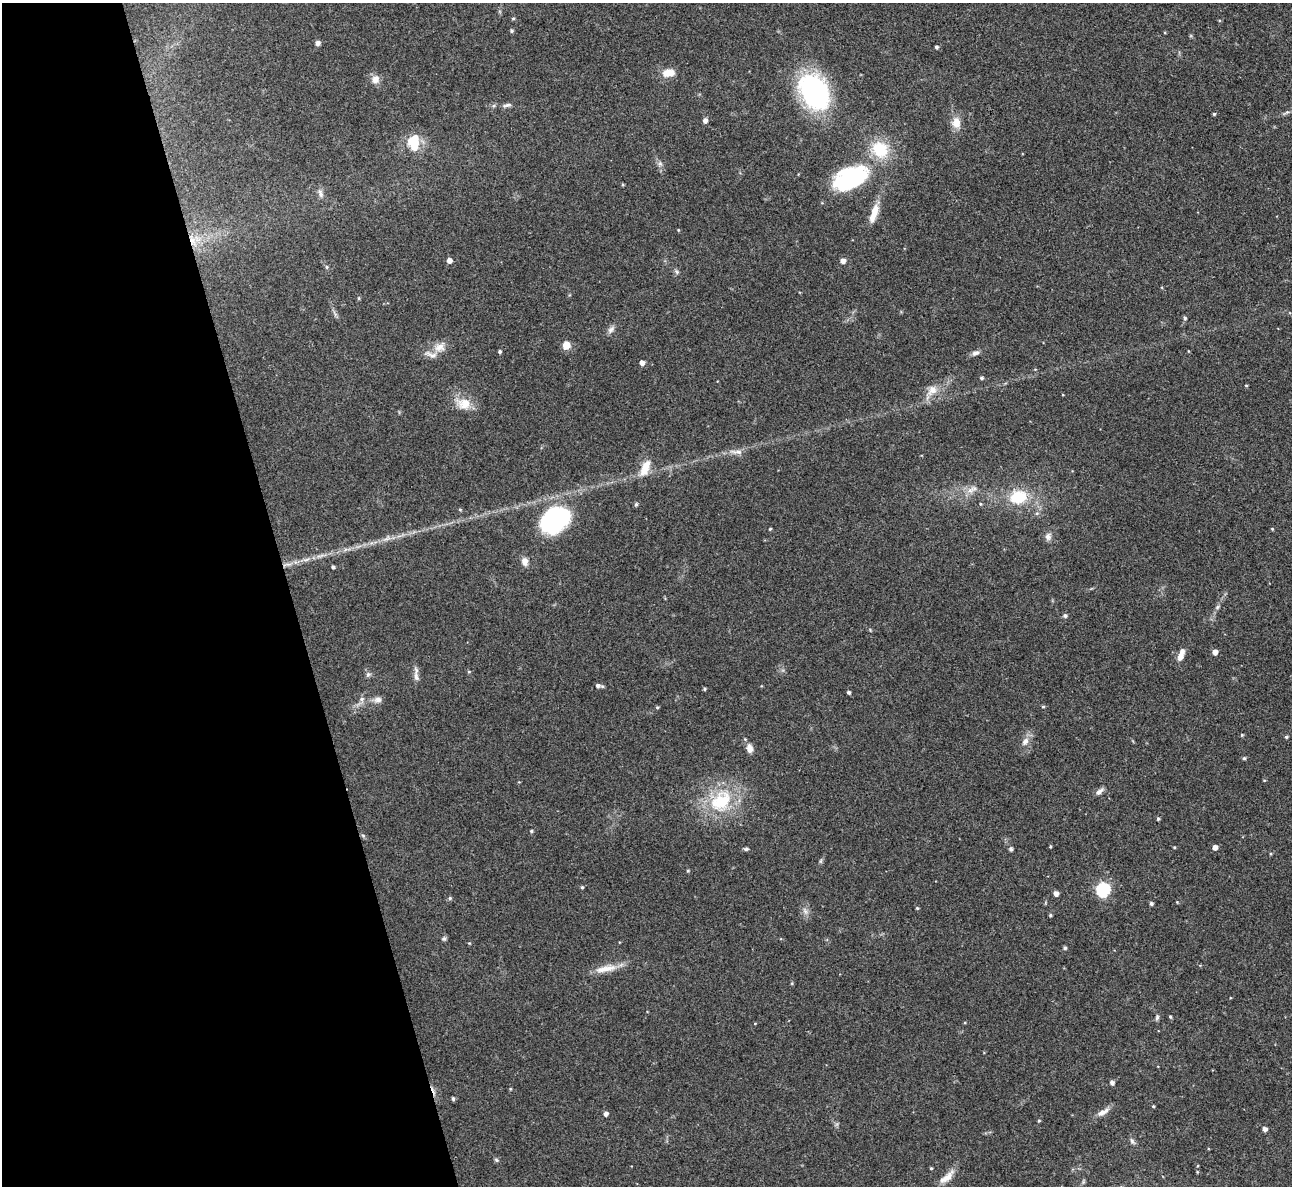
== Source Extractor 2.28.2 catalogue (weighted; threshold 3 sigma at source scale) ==
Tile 5 of 4 x 4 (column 1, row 2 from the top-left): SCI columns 1-1290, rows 2512-3695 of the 5158 x 5143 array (HDU 1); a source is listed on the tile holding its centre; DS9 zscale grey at full resolution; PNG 1294 x 1188 px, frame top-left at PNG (2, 3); no overlay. Shown black and unused: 22% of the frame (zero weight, under 3 of 4 exposures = <1% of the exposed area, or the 3 px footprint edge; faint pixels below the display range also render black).
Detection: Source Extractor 2.28.2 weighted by HDU 2 'WHT'; one run over the whole footprint, this tile lists its part. Background 0.072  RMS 0.0054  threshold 0.0245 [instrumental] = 3 sigma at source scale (4.5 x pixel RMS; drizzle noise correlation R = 1.50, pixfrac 1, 0.05/0.05 arcsec/px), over >= 5 px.
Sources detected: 119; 1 cosmic-ray / hot-pixel residue — not listed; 4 inside a brighter listed object's ellipse — not listed separately; the other 114 listed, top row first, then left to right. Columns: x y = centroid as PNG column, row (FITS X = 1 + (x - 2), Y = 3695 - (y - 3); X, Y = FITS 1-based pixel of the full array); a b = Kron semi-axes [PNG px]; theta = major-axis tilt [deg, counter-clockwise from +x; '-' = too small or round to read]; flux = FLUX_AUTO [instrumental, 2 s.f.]
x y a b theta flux
513 18 5 4 - 0.61
512 31 4 4 - 0.88
318 43 5 5 - 2.1
936 47 4 4 - 1.1
668 73 14 9 8 6.9
375 79 10 9 - 4
814 92 32 23 -59 98
507 105 13 5 15 1.8
1286 112 10 4 32 1.2
1214 114 3 3 - 0.75
705 120 5 5 - 2.4
956 122 15 12 -87 5.9
414 144 20 15 -62 12
880 149 26 22 -53 20
660 164 8 6 70 1.5
850 179 40 23 27 60
623 184 4 3 - 0.57
320 193 12 6 -74 2.3
874 213 27 8 72 7.6
678 230 4 3 - 0.4
192 240 19 9 -70 7.3
449 260 4 4 - 3.1
843 261 5 4 - 3.4
677 272 7 5 -61 1.1
335 314 10 4 -60 1.4
1185 318 5 4 - 0.8
611 330 12 7 49 2.2
566 345 9 8 - 5.3
440 347 17 12 34 5.7
500 351 3 3 - 1.1
975 353 9 6 21 2.2
642 363 5 4 - 2.7
981 378 4 4 - 0.97
1246 385 3 3 - 0.55
932 390 17 11 50 6.2
464 403 19 14 -12 9.6
736 452 22 6 -4 3.4
645 468 24 10 67 8.4
970 490 13 8 25 4.1
1018 497 16 12 15 21
636 504 5 4 - 1
980 504 4 4 - 0.58
460 510 4 4 - 0.59
555 520 28 21 39 78
770 529 4 3 - 0.56
1272 529 4 3 - 0.5
1048 536 10 8 81 2.6
387 538 11 5 19 2.4
306 560 11 4 12 2.2
525 562 11 8 -77 3.2
287 565 18 4 14 3.6
333 567 4 3 - 1
1217 607 6 5 - 1
1065 616 5 4 - 1.4
1215 652 4 4 - 3.7
1181 657 10 8 52 3.1
469 672 4 4 - 0.63
368 675 7 6 - 1.3
416 677 14 6 -72 2.8
598 686 5 5 - 1.5
705 689 4 3 - 0.71
849 692 4 4 - 1.2
362 699 7 5 21 1.5
378 700 9 8 - 2.8
657 707 5 4 - 0.7
1043 707 4 4 - 0.68
1242 735 4 4 - 0.64
1286 737 4 4 - 0.87
745 739 4 4 - 0.5
1025 741 12 8 54 3.5
750 748 10 7 -75 3.6
1244 758 4 4 - 0.95
1264 780 5 3 - 0.41
1099 791 12 6 38 2.3
721 801 36 27 47 33
1158 819 4 3 - 0.87
531 831 4 4 - 0.82
363 835 6 4 -3 0.78
1050 846 4 3 - 0.52
1174 847 4 3 - 0.54
1215 847 4 4 - 3.2
746 849 6 4 1 1
1011 849 5 5 - 1.1
821 861 7 4 71 0.84
688 871 4 4 - 0.62
582 887 4 4 - 0.73
1103 890 6 6 - 75
1056 893 4 4 - 3.2
450 898 5 4 - 0.96
1177 902 4 4 - 0.44
1151 903 4 4 - 1.3
917 908 4 4 - 0.69
805 911 11 4 -58 1.8
1050 915 4 3 - 0.72
444 939 6 6 - 1
469 943 4 3 - 0.43
1065 948 5 4 - 0.95
606 968 33 9 11 8.1
1157 1017 8 5 80 1.1
1170 1017 4 3 - 0.7
1112 1083 5 4 - 1.9
510 1089 5 3 - 0.49
453 1099 4 4 - 1.1
1153 1106 3 3 - 0.61
1103 1112 19 7 30 3.9
606 1114 4 4 - 2
1039 1121 4 3 - 0.71
1265 1129 4 4 - 2.3
1132 1141 9 5 -69 1.5
496 1160 6 5 - 0.87
931 1168 3 3 - 0.63
1197 1172 5 3 - 0.47
946 1177 25 8 40 5.6
1083 1182 7 4 72 0.81
Overlapping masked pixels (flux is a lower limit): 2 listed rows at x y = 192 240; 287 565